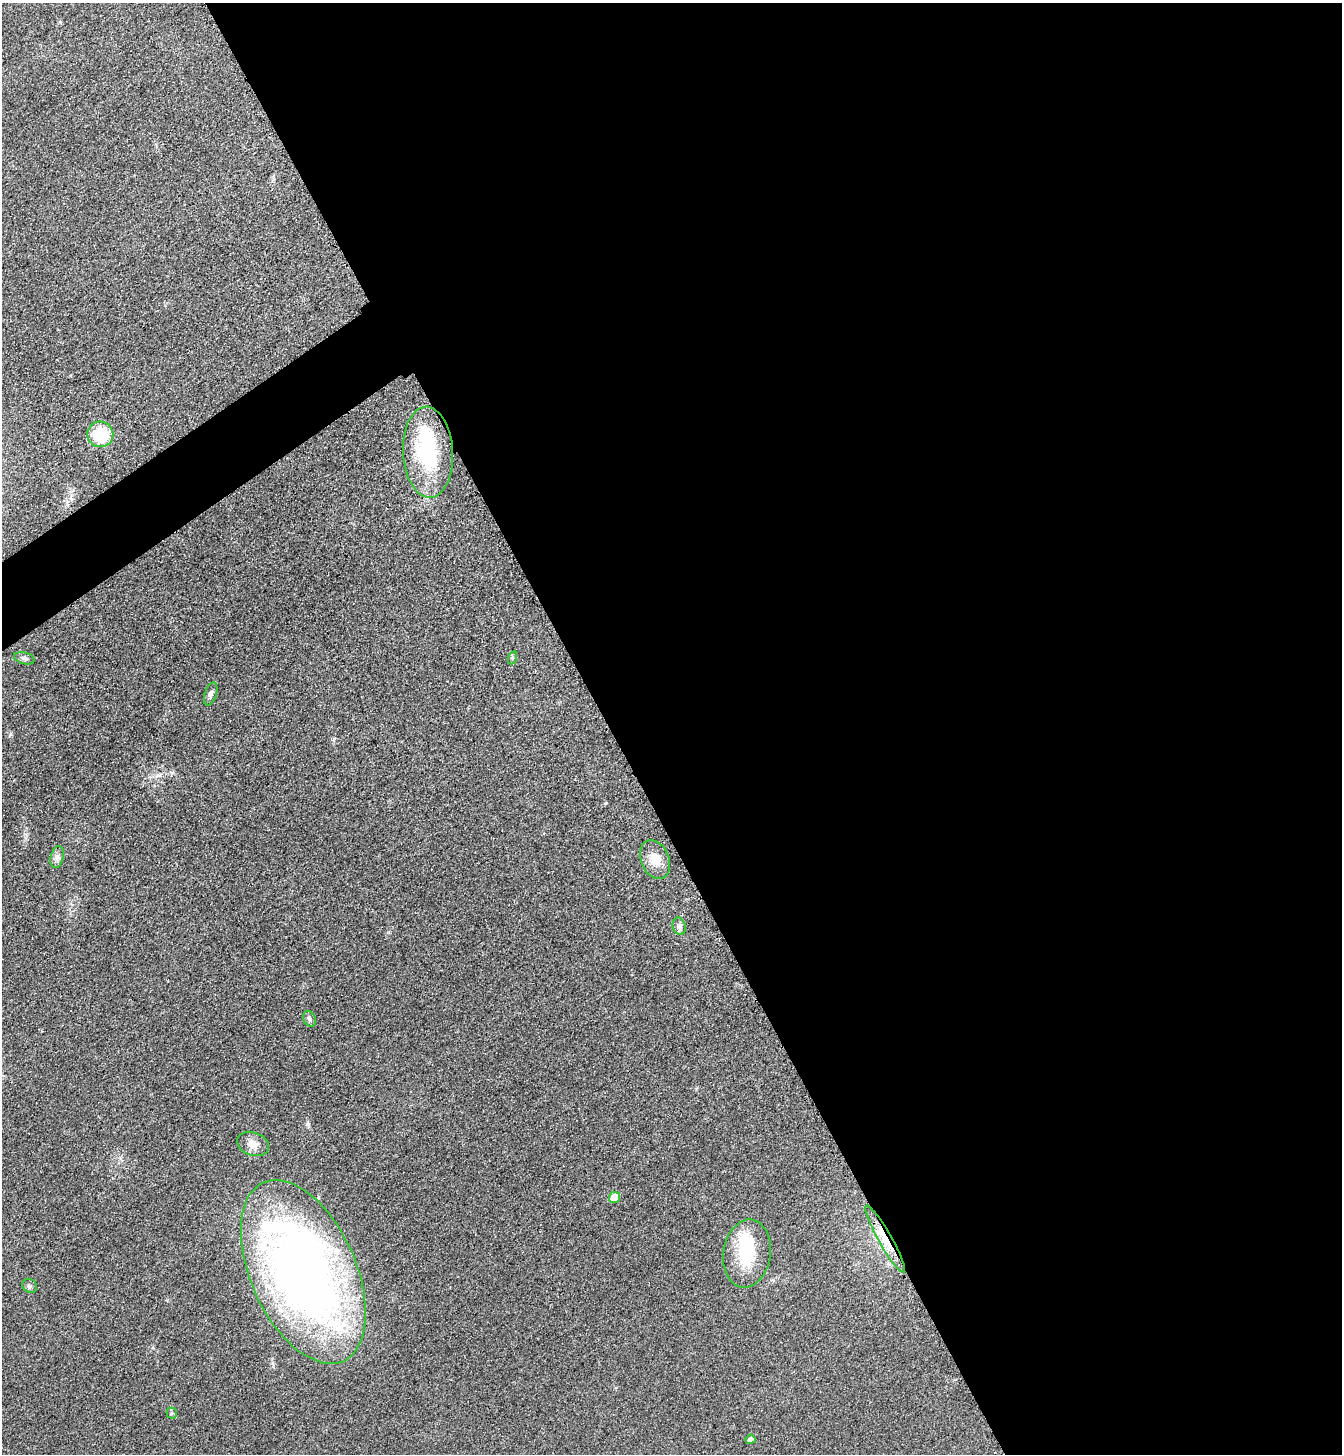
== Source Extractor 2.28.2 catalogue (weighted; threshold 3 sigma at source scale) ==
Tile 8 of 4 x 4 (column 4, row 2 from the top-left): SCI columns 4203-5542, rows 2935-4386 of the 5861 x 5869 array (HDU 1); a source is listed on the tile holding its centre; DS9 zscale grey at full resolution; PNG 1344 x 1456 px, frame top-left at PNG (2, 3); each listed source drawn as its Kron ellipse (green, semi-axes under 4 px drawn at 4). Shown black and unused: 57% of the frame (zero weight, under 3 of 4 exposures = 3% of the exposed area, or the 3 px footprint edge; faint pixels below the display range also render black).
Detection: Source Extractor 2.28.2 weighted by HDU 2 'WHT'; one run over the whole footprint, this tile lists its part. Background 0.0774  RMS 0.0093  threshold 0.042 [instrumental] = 3 sigma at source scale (4.5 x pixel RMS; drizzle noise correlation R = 1.50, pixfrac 1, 0.05/0.05 arcsec/px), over >= 5 px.
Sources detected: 19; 2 inside a brighter object's white glare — neither listed nor drawn; the other 17 listed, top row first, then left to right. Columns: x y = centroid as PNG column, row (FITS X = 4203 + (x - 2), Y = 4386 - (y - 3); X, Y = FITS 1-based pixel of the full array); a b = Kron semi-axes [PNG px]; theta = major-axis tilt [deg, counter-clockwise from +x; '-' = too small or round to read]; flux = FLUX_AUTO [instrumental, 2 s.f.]
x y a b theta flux
100 434 13 12 - 41
428 452 45 25 -86 75
24 658 10 5 -15 2.9
512 658 7 4 71 1.5
211 694 12 6 71 3.5
57 857 11 6 75 3.8
655 860 20 14 -68 14
679 926 9 6 -76 3
309 1019 8 6 -67 2.6
253 1144 16 11 -19 8.4
615 1197 5 5 - 20
885 1239 38 6 -60 19
747 1254 34 23 81 46
303 1272 98 52 -66 740
30 1286 8 6 -35 2.3
172 1413 5 5 - 1.4
750 1439 5 4 - 2.9
Overlapping masked pixels (flux is a lower limit): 1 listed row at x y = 885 1239
Unlisted compact peaks at least as high as the median listed source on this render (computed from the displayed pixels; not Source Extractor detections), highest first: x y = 606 803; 308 1124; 10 734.